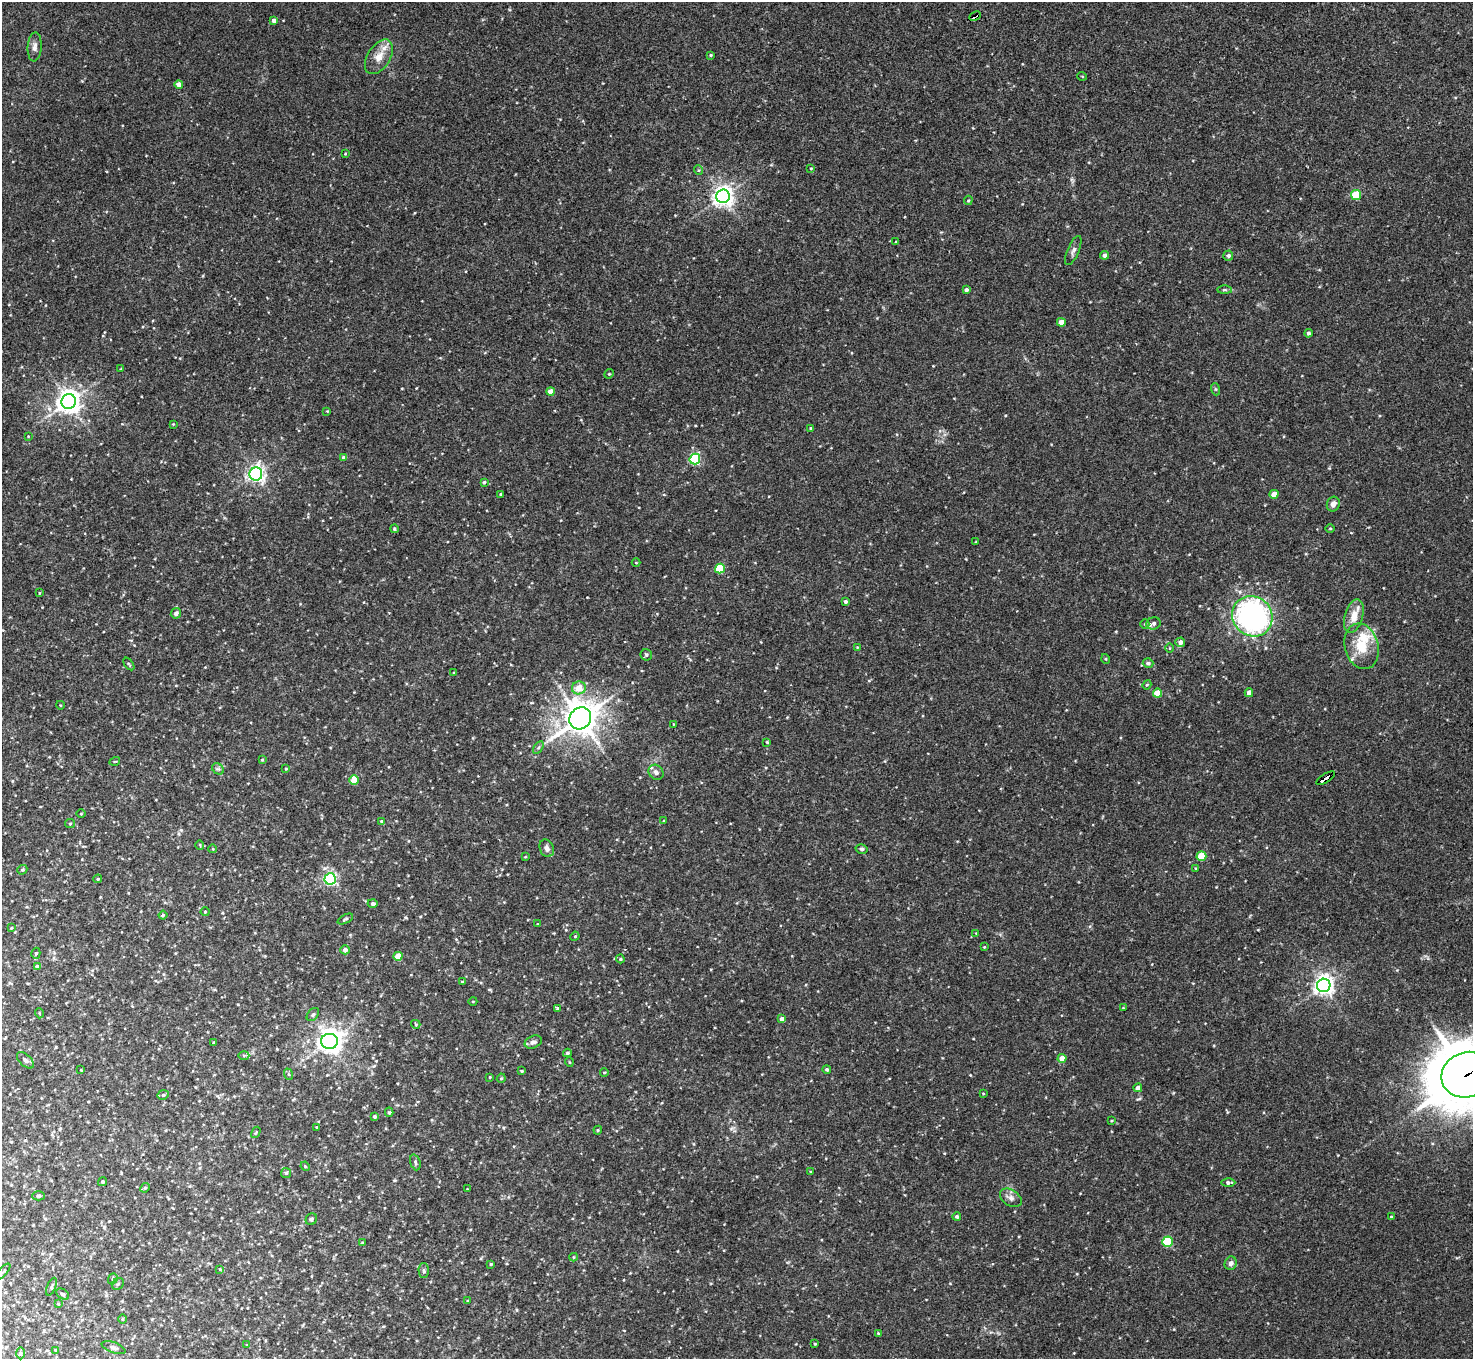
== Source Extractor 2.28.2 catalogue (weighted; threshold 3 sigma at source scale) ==
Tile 10 of 4 x 4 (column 2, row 3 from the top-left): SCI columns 1472-2942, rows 1513-2869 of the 5886 x 5878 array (HDU 1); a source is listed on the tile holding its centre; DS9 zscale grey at full resolution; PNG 1475 x 1361 px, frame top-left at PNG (2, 2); each listed source drawn as its Kron ellipse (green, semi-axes under 4 px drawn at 4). Shown black and unused: <1% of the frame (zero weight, under 3 of 4 exposures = <1% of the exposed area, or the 3 px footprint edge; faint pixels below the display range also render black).
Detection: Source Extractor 2.28.2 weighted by HDU 2 'WHT'; one run over the whole footprint, this tile lists its part. Background 0.041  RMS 0.0043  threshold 0.0194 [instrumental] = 3 sigma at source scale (4.5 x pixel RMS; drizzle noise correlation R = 1.50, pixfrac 1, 0.05/0.05 arcsec/px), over >= 5 px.
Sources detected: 173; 3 inside a brighter listed object's ellipse — not listed separately; the other 170 listed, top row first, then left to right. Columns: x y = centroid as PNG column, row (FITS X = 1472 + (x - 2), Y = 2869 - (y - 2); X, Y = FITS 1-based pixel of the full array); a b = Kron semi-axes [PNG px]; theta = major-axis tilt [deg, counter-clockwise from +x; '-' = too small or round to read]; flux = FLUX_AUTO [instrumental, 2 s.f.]
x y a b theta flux
975 16 6 3 26 14
274 20 4 4 - 1.8
35 47 14 7 86 2.2
711 55 3 3 - 0.42
379 57 19 11 58 5.9
1082 76 5 3 - 0.33
179 84 4 4 - 3.1
345 154 4 3 - 0.35
811 168 3 2 - 0.35
698 170 5 3 - 0.43
1356 195 5 5 - 16
723 196 7 6 - 270
968 200 5 4 - 0.49
896 242 3 2 - 0.33
1073 250 15 6 67 1.6
1104 255 4 4 - 1.7
1228 256 5 5 - 1
966 290 4 3 - 1.3
1224 290 7 4 0 0.64
1061 322 4 4 - 3.7
1308 333 4 4 - 1.1
121 369 3 3 - 0.32
609 374 5 4 - 0.54
1215 389 6 4 -71 0.58
550 392 4 4 - 4.4
69 402 7 7 - 370
327 411 2 2 - 0.29
173 424 4 4 - 0.41
811 428 4 3 - 0.51
28 436 3 2 - 0.28
344 458 4 4 - 2.8
695 459 5 5 - 40
256 474 6 6 - 160
484 482 4 4 - 0.54
501 494 3 3 - 0.66
1274 494 4 4 - 4.8
1333 504 7 6 - 2
1330 528 4 3 - 0.37
394 529 4 4 - 0.58
976 542 3 3 - 0.42
636 563 4 3 - 0.33
720 568 5 5 - 20
39 593 3 2 - 0.33
845 601 4 3 - 0.98
176 613 5 5 - 1.5
1252 616 21 19 -44 120
1354 616 17 9 74 5.7
1154 623 7 6 - 1.5
1145 624 5 4 - 0.57
1180 642 5 4 - 2
1362 646 23 16 -75 12
857 647 3 3 - 0.29
1169 648 5 3 - 0.35
646 655 6 5 - 0.76
1106 659 5 3 - 0.45
1148 663 5 5 - 1.2
129 664 7 3 -52 0.53
454 673 4 2 - 0.34
1147 685 5 4 - 0.47
579 688 7 6 - 5.6
1158 693 4 4 - 8.8
1249 693 4 4 - 2.8
60 705 4 3 - 0.31
580 718 11 10 - 740
673 724 4 2 - 0.27
767 742 4 3 - 0.38
538 748 7 4 57 0.87
262 760 4 3 - 0.48
115 761 5 3 - 0.36
218 769 6 5 - 0.89
286 769 3 3 - 0.42
656 772 8 7 - 1.6
1326 778 11 3 33 34
354 780 5 4 - 11
81 814 5 3 - 0.39
381 821 4 3 - 0.42
664 821 3 3 - 0.38
70 824 5 4 - 0.54
200 845 5 3 - 0.35
547 848 9 7 -68 2.3
213 849 4 3 - 0.34
862 849 6 4 -15 0.77
1201 856 5 5 - 13
525 857 4 2 - 0.31
1196 868 4 4 - 0.43
22 870 5 4 - 0.72
98 879 4 4 - 0.54
330 879 5 5 - 76
373 903 5 4 - 1.1
205 912 4 4 - 0.42
163 915 4 4 - 0.58
345 919 8 3 26 0.64
537 924 4 3 - 0.29
11 928 4 3 - 0.37
976 933 3 3 - 0.29
575 936 5 3 - 0.4
984 947 4 3 - 0.33
345 950 4 4 - 1.8
36 953 5 4 - 0.63
398 956 5 4 - 6.5
620 959 4 4 - 0.51
38 967 4 4 - 2.4
462 982 4 4 - 0.42
1324 985 7 6 - 240
473 1001 4 3 - 0.33
557 1008 3 3 - 0.43
1123 1008 3 3 - 0.34
39 1013 5 3 - 0.38
313 1015 7 5 50 0.88
782 1019 4 4 - 2.1
416 1024 5 4 - 0.45
329 1041 8 7 - 420
214 1042 3 3 - 0.48
533 1042 9 6 22 1.4
567 1053 4 3 - 0.7
244 1055 5 3 - 0.63
1062 1058 4 4 - 4.5
25 1060 10 5 -44 1.4
569 1062 5 3 - 0.36
827 1069 4 4 - 0.78
81 1070 3 3 - 0.29
522 1071 3 3 - 0.41
604 1072 4 3 - 0.41
288 1074 6 3 -70 0.52
1467 1075 26 22 21 2900
490 1077 4 3 - 0.35
501 1078 5 4 - 0.66
1138 1088 4 4 - 2.3
983 1093 3 2 - 0.33
163 1095 6 4 27 0.81
389 1112 5 4 - 0.63
375 1116 4 4 - 0.71
1111 1121 3 3 - 0.42
317 1127 3 2 - 0.33
598 1130 4 4 - 0.43
256 1132 6 3 58 0.44
415 1162 8 5 -73 0.93
305 1166 5 4 - 0.46
811 1172 4 2 - 0.35
286 1173 5 5 - 0.66
102 1182 5 4 - 0.84
1228 1183 7 4 1 1.2
145 1188 5 4 - 0.55
467 1189 3 3 - 0.28
39 1196 6 4 1 0.7
1011 1198 12 8 -33 2.2
957 1216 4 4 - 0.69
1391 1217 4 3 - 0.43
311 1219 6 5 - 0.82
1167 1242 5 5 - 30
362 1243 3 3 - 0.45
574 1257 4 4 - 0.49
1231 1263 7 6 - 1.8
491 1264 3 3 - 0.5
220 1269 4 4 - 0.36
424 1270 7 5 -88 0.9
3 1272 10 3 49 0.51
113 1279 6 4 70 0.73
118 1284 6 5 - 0.8
51 1287 9 4 67 0.74
63 1294 7 5 -35 0.91
468 1301 3 3 - 0.37
58 1304 4 3 - 0.38
122 1319 5 3 - 0.42
878 1333 4 3 - 0.37
815 1344 3 2 - 0.42
247 1345 4 3 - 0.32
114 1348 12 5 -20 1.3
55 1350 4 3 - 0.42
20 1353 6 4 -89 0.74
Overlapping masked pixels (flux is a lower limit): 4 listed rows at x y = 975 16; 580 718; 1326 778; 1467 1075
Isophote crosses this tile's border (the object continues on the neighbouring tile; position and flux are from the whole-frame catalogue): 1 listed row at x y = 1467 1075